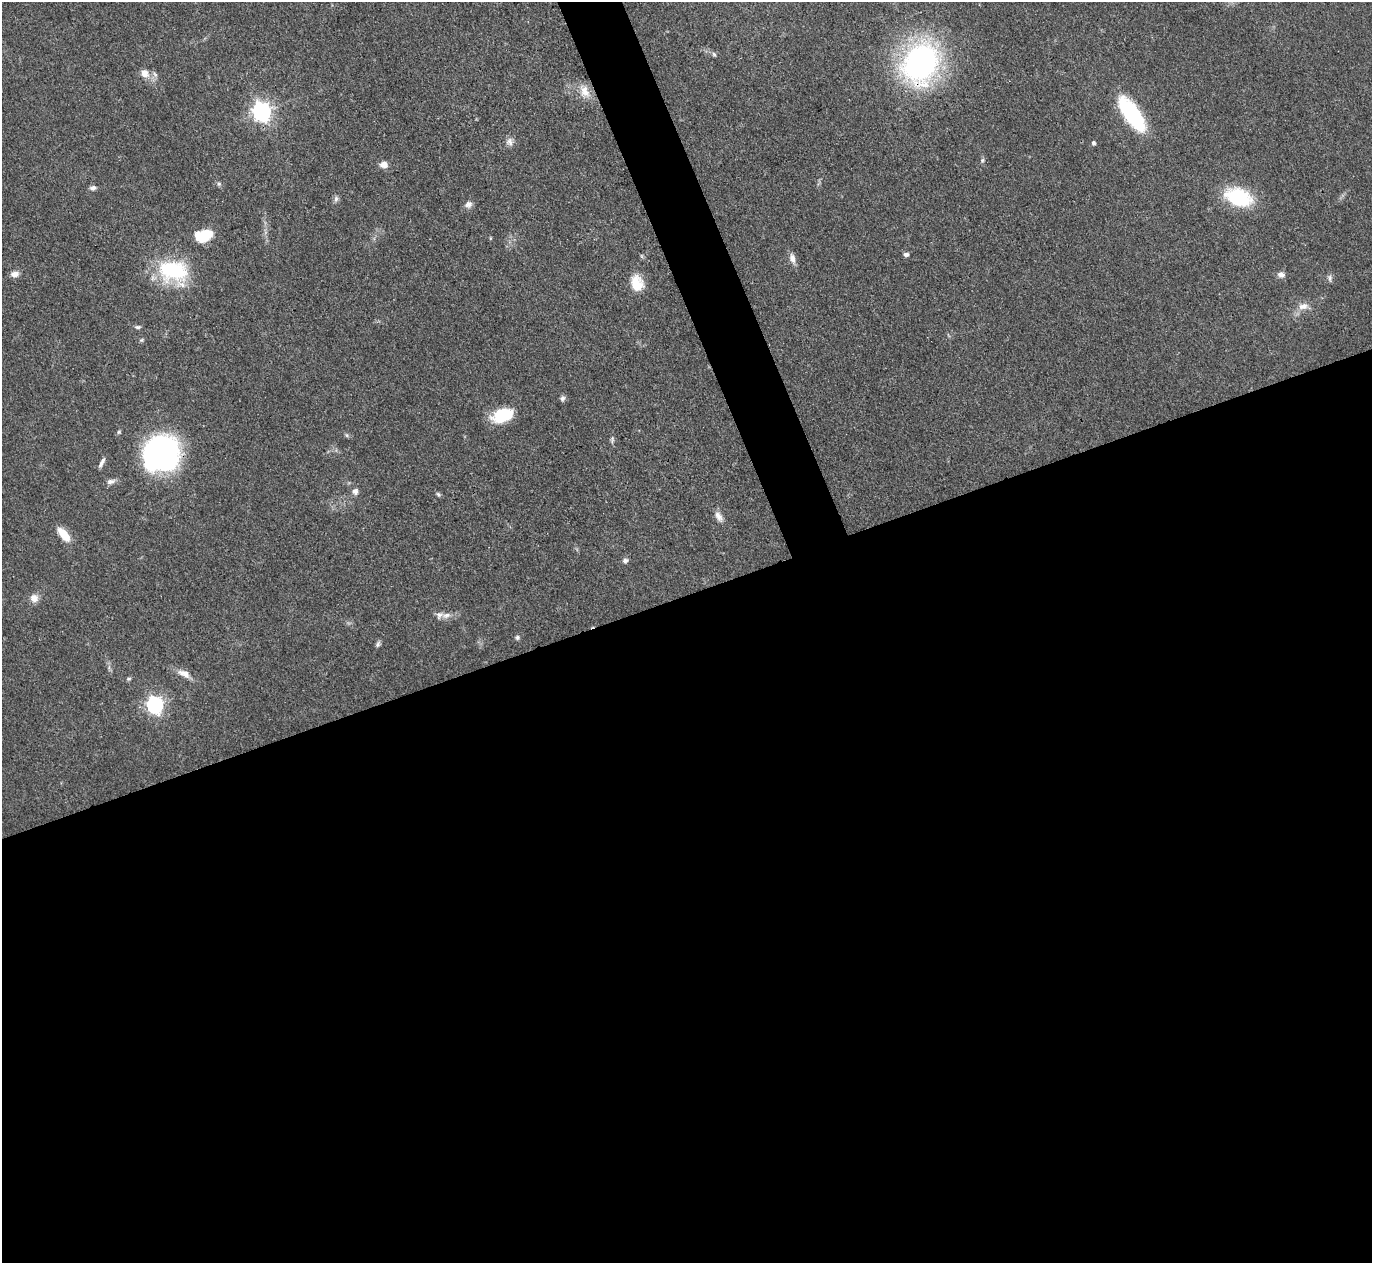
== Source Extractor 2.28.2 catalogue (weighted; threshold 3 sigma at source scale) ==
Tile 15 of 4 x 4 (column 3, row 4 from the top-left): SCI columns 2745-4114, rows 151-1411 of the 5487 x 5475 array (HDU 1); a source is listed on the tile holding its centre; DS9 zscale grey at full resolution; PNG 1374 x 1265 px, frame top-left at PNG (2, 2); no overlay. Shown black and unused: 55% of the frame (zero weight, under 3 of 4 exposures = <1% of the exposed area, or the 3 px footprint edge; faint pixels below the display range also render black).
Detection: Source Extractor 2.28.2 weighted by HDU 2 'WHT'; one run over the whole footprint, this tile lists its part. Background 0.0712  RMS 0.0053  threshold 0.0238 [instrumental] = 3 sigma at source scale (4.5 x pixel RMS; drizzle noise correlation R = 1.50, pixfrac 1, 0.05/0.05 arcsec/px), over >= 5 px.
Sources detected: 46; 1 inside a brighter listed object's ellipse — not listed separately; the other 45 listed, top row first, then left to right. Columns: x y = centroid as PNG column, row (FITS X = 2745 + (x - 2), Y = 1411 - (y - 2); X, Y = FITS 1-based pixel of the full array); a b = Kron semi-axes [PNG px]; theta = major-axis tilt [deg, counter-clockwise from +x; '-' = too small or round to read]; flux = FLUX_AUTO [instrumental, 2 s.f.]
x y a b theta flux
714 54 6 4 -62 0.93
920 63 36 29 63 160
144 73 11 9 -43 4.9
584 91 19 11 -65 6.9
261 111 7 7 - 260
1132 114 38 14 -55 48
509 142 11 8 -70 2.6
1093 143 5 4 - 1.4
982 160 7 5 69 0.97
384 165 9 7 -1 3.7
219 184 6 5 - 0.96
93 188 8 6 4 1.7
1238 197 31 19 -17 32
336 199 8 6 71 1.5
468 204 10 8 28 2.6
203 236 17 10 17 18
906 254 6 5 - 1.5
792 258 14 7 -71 3.2
173 271 38 27 -16 42
15 274 9 7 13 3.2
1281 275 9 7 -13 2.4
1330 278 10 5 86 1.5
637 284 17 12 -78 13
1303 306 15 9 11 4.4
138 327 8 5 -1 1.1
141 340 5 5 - 0.74
562 398 8 6 76 1.4
502 415 23 14 19 19
346 435 6 4 -70 0.75
612 439 9 3 78 1
161 454 31 29 20 160
102 462 13 4 61 2.1
111 481 12 6 16 2.4
355 491 9 8 - 2.2
438 494 6 5 - 0.95
718 516 14 8 -60 3.2
64 534 19 8 -50 8.7
625 561 7 6 - 1.7
34 598 10 9 - 4
446 615 14 7 11 3.4
517 637 6 6 - 1.2
378 644 8 6 64 1.3
184 673 18 9 -22 5.1
129 678 6 4 1 0.8
155 705 7 7 - 170
Overlapping masked pixels (flux is a lower limit): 2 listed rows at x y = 920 63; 161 454